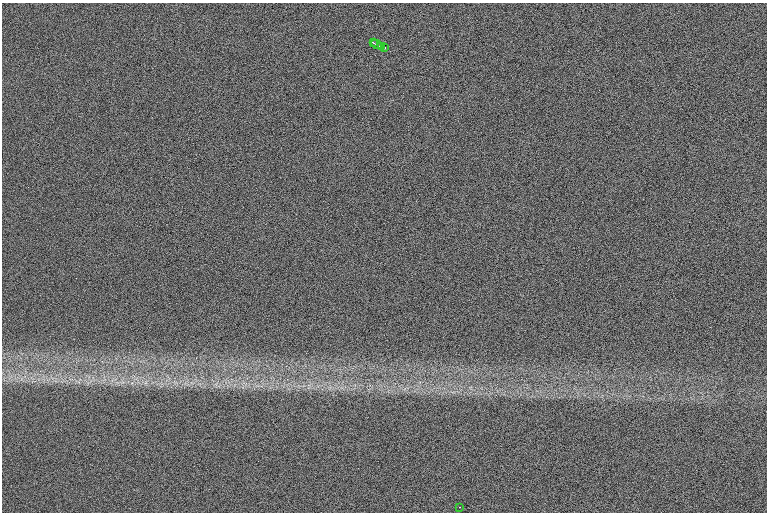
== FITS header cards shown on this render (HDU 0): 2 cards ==
NAXIS1  =                 1530 /
NAXIS2  =                 1020 /

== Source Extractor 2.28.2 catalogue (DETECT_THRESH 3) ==
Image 1530 x 1020 px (HDU 0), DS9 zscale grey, zoomed out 1/2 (1 PNG px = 2 x 2 image px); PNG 769 x 514 px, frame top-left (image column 2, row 1019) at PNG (2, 3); each listed source drawn as its Kron ellipse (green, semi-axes under 4 px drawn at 4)
Background 100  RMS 17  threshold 51.4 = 3 sigma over >= 5 px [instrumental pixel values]
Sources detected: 6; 1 cannot appear on this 1/2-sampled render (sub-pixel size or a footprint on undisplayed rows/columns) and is neither listed nor drawn; the other 5 listed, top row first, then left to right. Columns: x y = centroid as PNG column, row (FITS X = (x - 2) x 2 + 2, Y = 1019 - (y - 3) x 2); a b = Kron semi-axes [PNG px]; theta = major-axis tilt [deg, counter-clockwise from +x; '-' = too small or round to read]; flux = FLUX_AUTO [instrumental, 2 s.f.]
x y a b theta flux
373 43 2 1 - 3700
377 44 6 1 -29 4600
381 47 3 2 - 4400
384 48 2 2 - 7400
459 507 2 1 - 2200
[1 sub-pixel or undisplayed-footprint detection neither listed nor drawn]